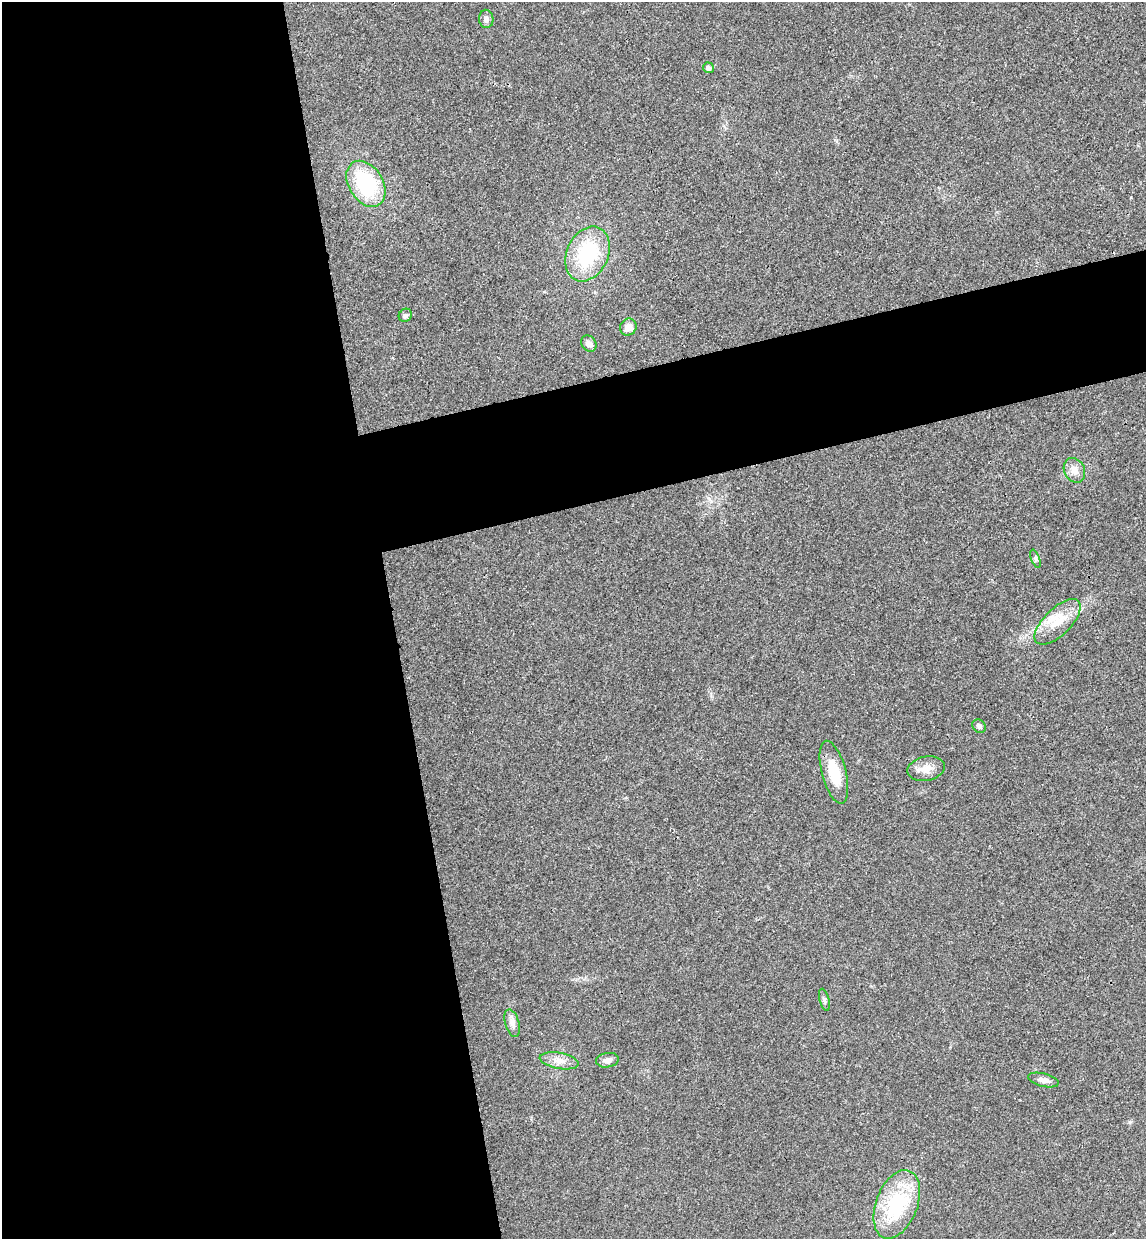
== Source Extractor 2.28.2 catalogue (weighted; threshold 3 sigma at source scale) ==
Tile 9 of 4 x 4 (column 1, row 3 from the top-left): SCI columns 156-1299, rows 1295-2531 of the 5004 x 5061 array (HDU 1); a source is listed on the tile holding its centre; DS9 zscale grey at full resolution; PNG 1148 x 1241 px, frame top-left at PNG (2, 2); each listed source drawn as its Kron ellipse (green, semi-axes under 4 px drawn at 4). Shown black and unused: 41% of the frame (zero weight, under 3 of 4 exposures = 6% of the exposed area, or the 3 px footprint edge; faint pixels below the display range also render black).
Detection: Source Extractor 2.28.2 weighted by HDU 2 'WHT'; one run over the whole footprint, this tile lists its part. Background 0.0185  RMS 0.0064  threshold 0.0287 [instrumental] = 3 sigma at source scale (4.5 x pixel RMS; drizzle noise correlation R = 1.50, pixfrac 1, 0.05/0.05 arcsec/px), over >= 5 px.
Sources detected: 19; all 19 listed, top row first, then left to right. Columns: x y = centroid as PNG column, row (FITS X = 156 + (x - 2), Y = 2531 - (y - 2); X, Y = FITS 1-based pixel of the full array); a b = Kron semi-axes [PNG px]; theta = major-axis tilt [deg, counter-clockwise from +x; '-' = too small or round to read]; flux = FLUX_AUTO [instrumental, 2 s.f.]
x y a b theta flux
486 19 9 7 -87 2.4
708 68 5 5 - 2.4
366 184 25 17 -58 46
587 254 28 20 65 44
405 315 7 6 - 1.7
628 327 8 8 - 4.6
589 344 8 7 - 2.8
1074 470 13 10 -64 4.8
1035 559 9 3 -69 0.92
1058 622 29 13 45 15
979 726 7 6 - 2.1
926 769 19 12 11 6.8
834 772 32 12 -75 17
824 1000 11 5 -75 1.6
512 1023 14 7 -75 3.2
607 1060 11 7 10 3
559 1061 20 8 -10 5.6
1043 1080 15 6 -14 3.1
897 1204 36 20 69 44